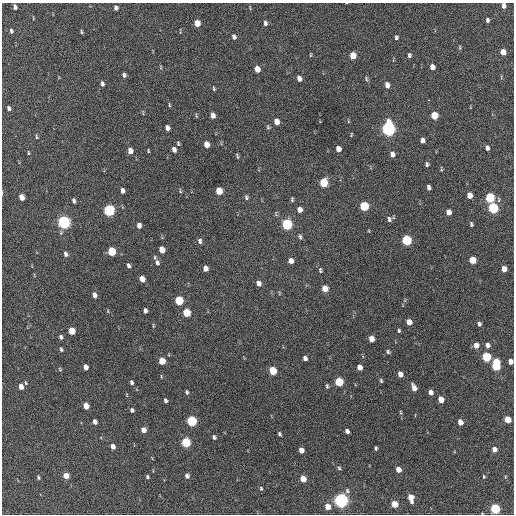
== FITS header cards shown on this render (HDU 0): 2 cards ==
NAXIS1  =                  512 / Axis length
NAXIS2  =                  512 / Axis length

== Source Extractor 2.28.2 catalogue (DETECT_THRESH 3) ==
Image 512 x 512 px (HDU 0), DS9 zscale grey, 1 PNG px = 1 image px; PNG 516 x 516 px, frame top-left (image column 1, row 512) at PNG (2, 3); no overlay
Background 213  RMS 14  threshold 43.5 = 3 sigma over >= 5 px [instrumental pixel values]
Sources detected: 157; all 157 listed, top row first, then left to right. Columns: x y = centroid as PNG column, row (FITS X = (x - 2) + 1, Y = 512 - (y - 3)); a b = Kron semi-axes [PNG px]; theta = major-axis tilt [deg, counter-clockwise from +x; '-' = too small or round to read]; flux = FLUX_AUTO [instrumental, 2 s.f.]
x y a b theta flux
504 6 5 4 - 3600
15 7 5 4 - 3500
116 8 5 4 - 2800
487 20 5 4 - 2400
197 23 6 4 -85 12000
265 23 6 4 -87 2300
11 31 5 4 - 1800
81 32 5 3 - 1200
234 37 5 4 - 3200
396 37 5 4 - 1900
460 47 6 3 -82 1100
503 52 5 4 - 8400
311 55 6 3 81 970
409 55 5 4 - 2100
353 56 6 5 - 14000
161 67 6 4 -89 1100
432 67 6 5 - 5800
257 69 6 4 -76 9400
124 75 5 3 - 2500
299 78 5 4 - 4500
366 79 7 4 -71 1600
102 84 6 4 -75 2300
387 85 6 4 -83 5500
214 89 5 3 - 1200
428 100 3 2 - 3700
169 105 6 3 -83 1000
9 108 5 3 - 2600
213 115 6 4 -83 5600
434 115 6 5 - 23000
196 116 5 4 - 1100
276 121 6 4 -76 8100
348 121 5 3 - 850
268 127 6 5 - 1500
167 128 5 4 - 4400
388 129 7 5 -86 290000
351 134 4 2 - 920
36 137 6 3 -81 1200
422 140 5 4 - 3500
178 143 6 4 -87 1400
206 144 6 4 -76 9100
487 148 5 4 - 3200
174 149 5 4 - 4500
338 149 5 4 - 6200
130 151 6 4 -82 7800
148 151 4 3 - 990
28 153 6 3 -82 920
392 154 6 4 -84 4700
237 156 6 3 -74 1400
427 164 4 3 - 1800
441 169 6 4 -88 1100
323 183 6 5 - 32000
429 187 5 4 - 2900
122 191 5 4 - 4100
180 191 5 4 - 1100
219 191 6 5 - 19000
469 195 5 4 - 7800
22 197 5 4 - 10000
246 197 6 5 - 2100
490 198 6 5 - 59000
292 199 5 3 - 1500
74 201 5 3 - 2500
364 206 6 5 - 49000
493 208 6 5 - 80000
300 209 6 4 -82 5500
109 210 6 5 - 130000
448 212 5 4 - 6700
389 219 7 5 -88 2400
64 222 6 5 - 210000
287 224 6 5 - 93000
471 224 5 3 - 1700
139 225 5 4 - 4600
300 236 6 5 - 1800
407 240 6 5 - 72000
200 241 7 5 -79 2800
162 250 6 4 -71 11000
112 251 6 5 - 36000
65 254 6 5 - 2700
472 260 5 5 - 19000
291 261 5 5 - 5400
157 263 8 6 -77 3600
128 266 5 3 - 2600
205 268 5 4 - 6200
504 269 5 4 - 6900
320 270 7 4 -89 1700
142 279 5 4 - 9200
258 283 6 4 -68 4600
325 289 6 5 - 10000
279 293 6 3 -72 910
94 295 6 4 -71 4400
179 301 6 5 - 39000
145 311 5 4 - 3000
186 313 6 5 - 27000
409 322 5 4 - 8700
479 324 4 4 - 2400
153 326 6 3 -82 960
72 331 5 4 - 18000
399 331 4 3 - 1400
61 337 5 4 - 2800
371 339 5 4 - 8900
476 345 6 5 - 6400
487 345 5 4 - 3800
61 349 6 4 -73 1600
388 352 5 4 - 1700
486 357 6 5 - 52000
305 358 5 4 - 3400
162 361 5 4 - 19000
510 362 5 4 - 5700
496 365 9 5 87 58000
85 367 5 4 - 5800
359 367 5 4 - 6800
60 369 5 4 - 1000
273 371 6 5 - 27000
400 374 5 4 - 6700
381 381 5 4 - 1400
131 382 5 4 - 2100
339 382 6 5 - 40000
26 383 6 4 -73 1200
327 386 5 3 - 1600
21 387 5 4 - 7300
414 388 7 4 -69 6700
187 392 4 3 - 1800
431 392 5 4 - 4800
127 395 5 3 - 720
165 400 4 3 - 2200
441 400 5 4 - 11000
86 406 5 4 - 11000
132 410 5 4 - 2400
401 412 6 3 -81 1100
508 419 5 5 - 19000
192 421 6 5 - 80000
95 422 5 4 - 4200
460 422 5 4 - 7700
143 430 5 5 - 6100
347 431 4 4 - 3500
279 434 4 3 - 1600
214 437 5 4 - 2200
186 442 6 5 - 60000
113 446 5 4 - 5200
376 448 4 3 - 1500
494 449 5 5 - 5300
301 450 5 4 - 7400
339 468 5 5 - 1500
398 469 5 4 - 8100
66 476 5 4 - 10000
187 476 6 5 - 3000
38 477 5 3 - 1300
147 477 4 4 - 1600
484 477 5 3 - 1100
505 477 5 3 - 850
303 479 5 4 - 12000
261 488 5 4 - 1400
347 491 7 6 - 2200
411 498 7 4 -76 12000
341 500 6 5 - 330000
394 504 5 4 - 17000
327 507 5 5 - 9500
495 509 5 5 - 76000
At the frame edge (FLAGS 8, measured only in part): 2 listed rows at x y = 504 6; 510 362